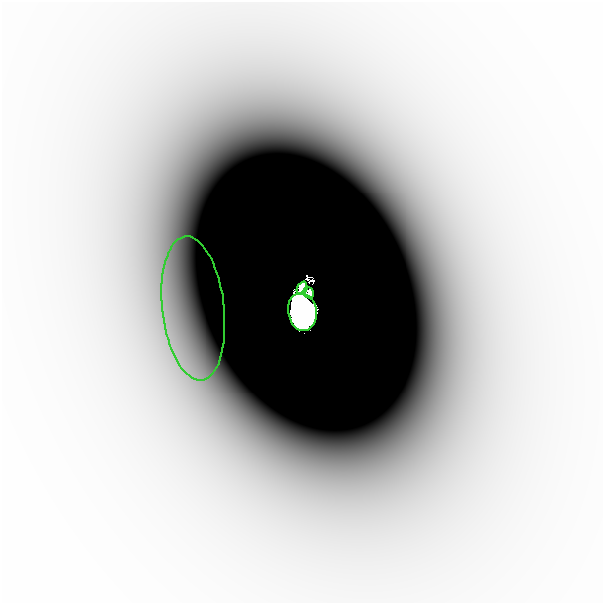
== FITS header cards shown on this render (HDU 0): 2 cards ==
NAXIS1  =                  601
NAXIS2  =                  601

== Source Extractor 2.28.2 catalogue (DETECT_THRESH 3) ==
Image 601 x 601 px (HDU 0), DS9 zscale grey, 1 PNG px = 1 image px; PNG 605 x 605 px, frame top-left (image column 1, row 601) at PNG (2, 2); each listed source drawn as its Kron ellipse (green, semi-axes under 4 px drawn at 4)
Background -1.75e-06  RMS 5.8e-07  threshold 1.73e-06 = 3 sigma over >= 5 px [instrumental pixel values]
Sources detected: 6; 2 with non-positive FLUX_AUTO (blend fragments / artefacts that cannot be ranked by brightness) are neither listed nor drawn; the other 4 listed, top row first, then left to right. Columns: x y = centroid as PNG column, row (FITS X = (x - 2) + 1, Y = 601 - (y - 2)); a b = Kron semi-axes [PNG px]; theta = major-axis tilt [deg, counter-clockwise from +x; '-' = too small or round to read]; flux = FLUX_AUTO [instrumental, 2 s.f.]
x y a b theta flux
302 288 7 5 67 2
309 293 6 4 -58 0.47
193 308 72 31 -83 0.0018
302 312 19 14 -81 87
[2 non-positive-flux detections neither listed nor drawn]